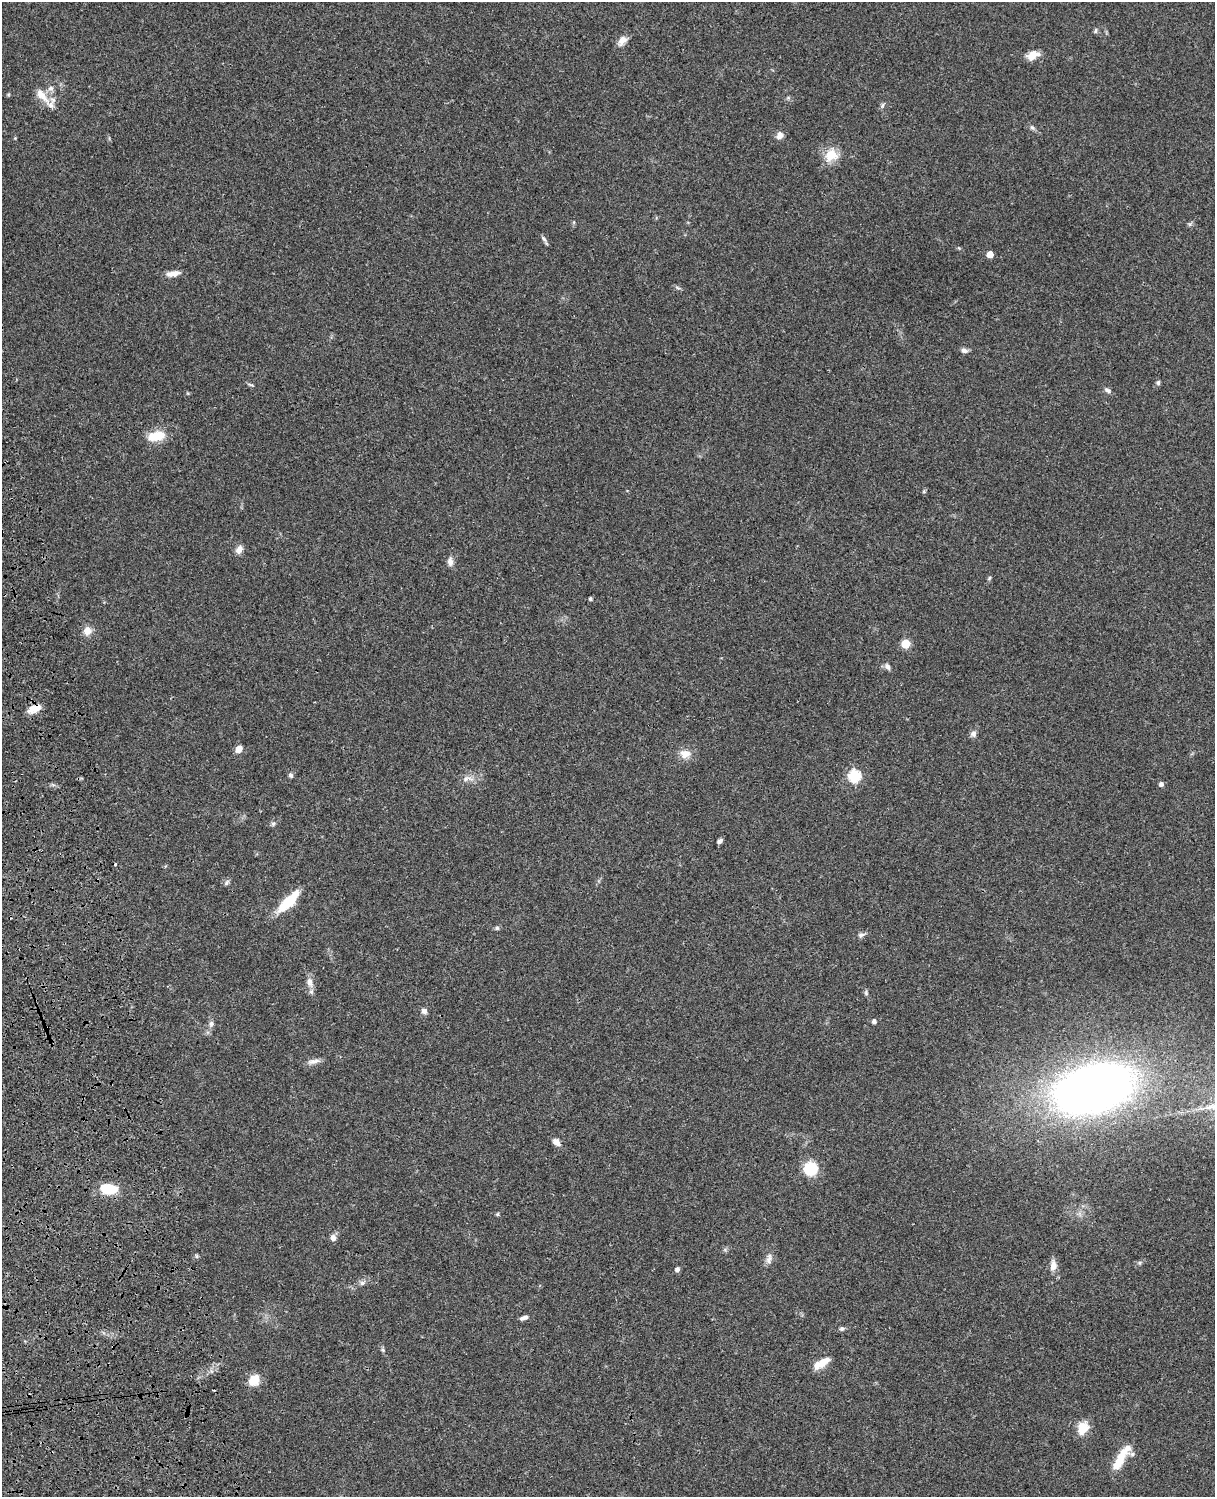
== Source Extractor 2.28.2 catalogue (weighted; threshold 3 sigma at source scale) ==
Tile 7 of 4 x 3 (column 3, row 2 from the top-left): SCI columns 2546-3758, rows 1774-3268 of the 5089 x 4929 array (HDU 1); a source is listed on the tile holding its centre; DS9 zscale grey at full resolution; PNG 1217 x 1499 px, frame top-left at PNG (2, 2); no overlay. Shown black and unused: <1% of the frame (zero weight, under 3 of 4 exposures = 6% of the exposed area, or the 3 px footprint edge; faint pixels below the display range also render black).
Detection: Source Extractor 2.28.2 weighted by HDU 2 'WHT'; one run over the whole footprint, this tile lists its part. Background 0.0781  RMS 0.006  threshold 0.0269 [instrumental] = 3 sigma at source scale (4.5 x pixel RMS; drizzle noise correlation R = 1.50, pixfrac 1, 0.05/0.05 arcsec/px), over >= 5 px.
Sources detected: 68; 2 cosmic-ray / hot-pixel residue — not listed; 4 inside a brighter listed object's ellipse — not listed separately; the other 62 listed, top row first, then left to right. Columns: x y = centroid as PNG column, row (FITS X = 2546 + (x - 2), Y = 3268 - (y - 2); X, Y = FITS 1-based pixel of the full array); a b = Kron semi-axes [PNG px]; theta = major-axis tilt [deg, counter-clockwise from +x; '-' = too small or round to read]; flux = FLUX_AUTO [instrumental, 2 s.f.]
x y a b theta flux
1095 30 7 4 83 1
622 41 14 9 52 4.3
1033 55 16 9 27 5.9
51 88 8 8 - 2.4
42 95 24 9 -49 7.7
1032 127 7 5 -52 1.3
780 135 9 8 - 3.1
831 155 18 16 34 10
544 239 10 4 -51 1.6
990 254 5 5 - 8.4
173 273 17 6 9 4.4
677 288 8 3 -19 1
964 350 9 6 -8 2.1
1158 383 7 5 76 1.1
251 385 8 3 -19 0.88
1108 390 10 5 -30 1.8
156 436 21 11 13 12
239 549 11 7 59 3.6
450 562 11 7 -86 2.9
989 578 6 4 87 0.83
590 599 4 4 - 1.1
87 631 10 9 - 5.2
905 644 5 5 - 23
887 666 9 6 -52 2
34 709 15 8 24 7.1
973 734 8 7 - 2.3
239 749 7 6 - 4.5
685 754 15 12 -2 5.8
291 775 7 5 -47 1.2
854 776 6 6 - 65
467 778 18 7 6 4.3
1161 784 6 5 - 1.7
273 824 7 5 57 1.3
720 841 6 4 36 1.8
227 883 9 5 49 1.3
288 902 30 10 45 19
497 928 6 5 - 1.1
861 935 10 6 18 1.9
310 982 15 9 -82 4.1
866 993 7 5 -89 1.1
424 1011 8 6 -46 2.1
874 1021 4 4 - 2.1
211 1024 9 6 88 1.9
313 1061 18 6 10 3
1094 1088 58 33 16 510
556 1142 9 6 -42 3.8
810 1169 13 12 - 20
109 1189 18 11 -6 16
497 1214 5 4 - 0.74
333 1238 7 6 - 2.9
769 1259 15 7 76 3
1140 1263 6 4 90 0.83
1053 1265 14 8 85 4.4
677 1269 6 5 - 1.8
362 1283 6 6 - 1.6
524 1318 10 5 18 2.2
842 1329 6 6 - 1.3
382 1350 7 5 -42 1.1
824 1361 18 10 33 5.9
254 1380 13 11 52 9.3
1083 1428 16 12 67 9
1121 1458 34 9 58 13
Overlapping masked pixels (flux is a lower limit): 1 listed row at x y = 34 709